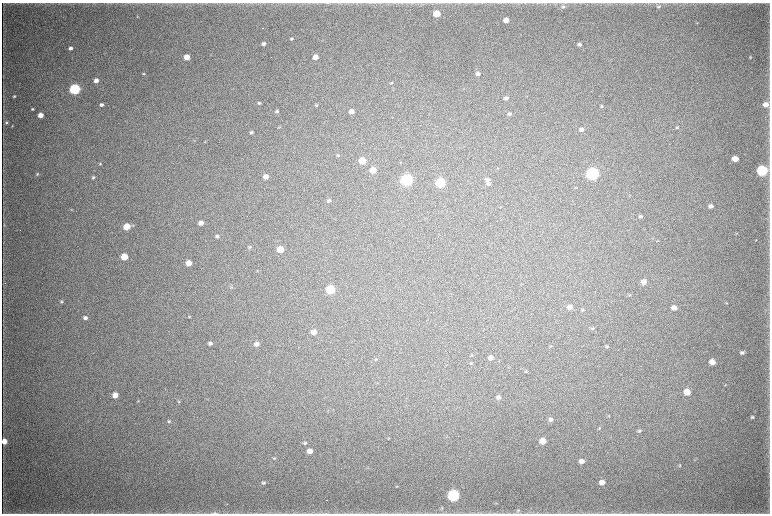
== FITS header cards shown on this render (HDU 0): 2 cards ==
NAXIS1  =                 1536 / length of data axis 1
NAXIS2  =                 1023 / length of data axis 2

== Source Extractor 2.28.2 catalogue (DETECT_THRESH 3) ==
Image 1536 x 1023 px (HDU 0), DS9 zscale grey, zoomed out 1/2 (1 PNG px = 2 x 2 image px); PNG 772 x 516 px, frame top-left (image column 1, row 1022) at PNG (2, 3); no overlay
Background 3730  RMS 34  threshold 103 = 3 sigma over >= 5 px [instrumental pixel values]
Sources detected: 131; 8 cannot appear on this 1/2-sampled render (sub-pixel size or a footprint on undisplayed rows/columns) and are not listed; the other 123 listed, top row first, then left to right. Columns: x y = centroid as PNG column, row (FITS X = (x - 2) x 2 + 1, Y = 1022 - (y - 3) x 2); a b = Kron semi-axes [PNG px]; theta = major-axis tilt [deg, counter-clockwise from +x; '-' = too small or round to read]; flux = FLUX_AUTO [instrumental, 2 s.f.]
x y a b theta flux
327 3 6 3 -1 6.6e+03
659 6 5 4 - 1.4e+04
563 7 5 5 - 1.4e+04
436 14 5 4 - 1.7e+05
137 16 5 2 - 5.0e+03
506 20 4 4 - 6.6e+04
292 39 4 3 - 9.7e+03
264 44 4 3 - 2.0e+04
579 44 5 4 - 1.9e+04
70 48 4 3 - 2.3e+04
187 57 4 4 - 8.2e+04
315 57 4 4 - 5.9e+04
750 57 4 3 - 6.6e+03
143 74 4 3 - 7.9e+03
478 74 5 4 - 2.8e+04
96 80 4 4 - 4.3e+04
391 83 5 3 - 7.7e+03
75 89 5 5 - 1.2e+06
14 96 4 3 - 8.8e+03
506 98 5 4 - 2.2e+04
259 103 4 4 - 1.3e+04
766 104 5 4 - 5.5e+04
101 105 4 3 - 1.8e+04
316 105 4 3 - 7.7e+03
601 106 4 4 - 8.9e+03
32 109 4 3 - 8.5e+03
277 111 4 4 - 1.3e+04
352 112 4 4 - 3.9e+04
509 114 4 4 - 1.3e+04
41 115 4 4 - 5.9e+04
6 122 5 4 - 1.2e+04
12 126 3 3 - 4.2e+03
279 127 5 3 - 4.7e+03
677 127 5 4 - 8.6e+03
581 130 5 4 - 2.6e+04
251 133 4 3 - 1.3e+04
194 140 5 2 - 4.5e+03
205 142 4 3 - 4.1e+03
338 155 5 4 - 1.1e+04
735 159 5 4 - 1.0e+05
362 161 5 4 - 1.7e+05
100 164 4 4 - 6.8e+03
373 170 5 4 - 1.1e+05
762 171 5 5 - 1.0e+06
37 174 4 3 - 6.7e+03
592 174 5 5 - 2.0e+06
93 177 5 4 - 1.1e+04
266 177 4 4 - 6.2e+04
407 180 5 5 - 1.6e+06
487 180 6 5 - 1.9e+04
440 183 5 5 - 7.1e+05
488 184 5 4 - 1.7e+04
576 188 5 2 - 4.8e+03
329 201 5 4 - 1.5e+04
711 206 5 4 - 3.0e+04
71 210 4 4 - 6.6e+03
641 216 5 4 - 1.4e+04
201 223 5 4 - 3.8e+04
4 225 4 3 - 5.6e+03
133 225 4 4 - 6.9e+03
127 227 5 4 - 1.4e+05
217 236 4 4 - 1.3e+04
658 240 3 2 - 3.4e+03
756 240 3 2 - 2.8e+03
249 247 5 4 - 1.0e+04
280 249 5 4 - 1.3e+05
124 257 5 4 - 1.8e+05
189 263 5 4 - 8.6e+04
257 271 4 2 - 3.5e+03
644 282 5 4 - 4.1e+04
231 287 4 3 - 7.0e+03
330 290 5 5 - 5.1e+05
629 295 5 3 - 7.5e+03
61 302 5 4 - 1.0e+04
726 303 4 3 - 5.1e+03
570 307 5 4 - 4.2e+04
674 307 5 4 - 5.3e+04
582 310 5 4 - 9.5e+03
189 316 4 3 - 6.4e+03
85 318 4 4 - 2.3e+04
592 328 5 4 - 9.2e+03
314 332 5 4 - 5.8e+04
210 343 4 4 - 2.1e+04
256 344 5 4 - 3.0e+04
550 346 5 3 - 6.3e+03
607 346 5 3 - 1.1e+04
742 352 5 4 - 1.7e+04
471 355 4 2 - 4.2e+03
490 358 5 4 - 2.5e+04
376 359 4 3 - 6.0e+03
712 362 5 4 - 8.0e+04
471 363 5 3 - 6.9e+03
526 371 5 3 - 7.8e+03
725 385 3 3 - 5.2e+03
687 392 5 4 - 9.8e+04
115 395 5 4 - 7.1e+04
498 397 5 4 - 2.1e+04
138 401 4 3 - 4.9e+03
179 402 4 3 - 6.4e+03
609 415 4 3 - 5.4e+03
752 417 4 4 - 1.1e+04
550 419 5 5 - 2.0e+04
169 421 5 4 - 1.0e+04
599 428 4 3 - 6.4e+03
639 431 5 4 - 9.3e+03
458 436 2 1 - 1.5e+03
388 438 4 2 - 4.2e+03
4 441 5 4 - 7.7e+04
543 441 5 5 - 1.0e+05
305 443 4 4 - 1.2e+04
310 451 5 4 - 4.8e+04
274 458 5 3 - 7.3e+03
581 461 5 4 - 4.1e+04
679 466 6 4 50 9.4e+03
341 468 2 1 - 1.7e+03
602 482 5 4 - 5.2e+04
263 483 5 4 - 1.3e+04
397 486 4 3 - 5.3e+03
453 495 6 5 - 1.6e+06
496 503 4 4 - 6.2e+03
442 508 4 3 - 7.0e+03
518 510 6 5 - 1.4e+04
215 513 11 3 3 1.8e+04
At the frame edge (FLAGS 8, measured only in part): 3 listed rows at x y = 327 3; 4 441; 215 513
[8 sub-pixel or undisplayed-footprint detections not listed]